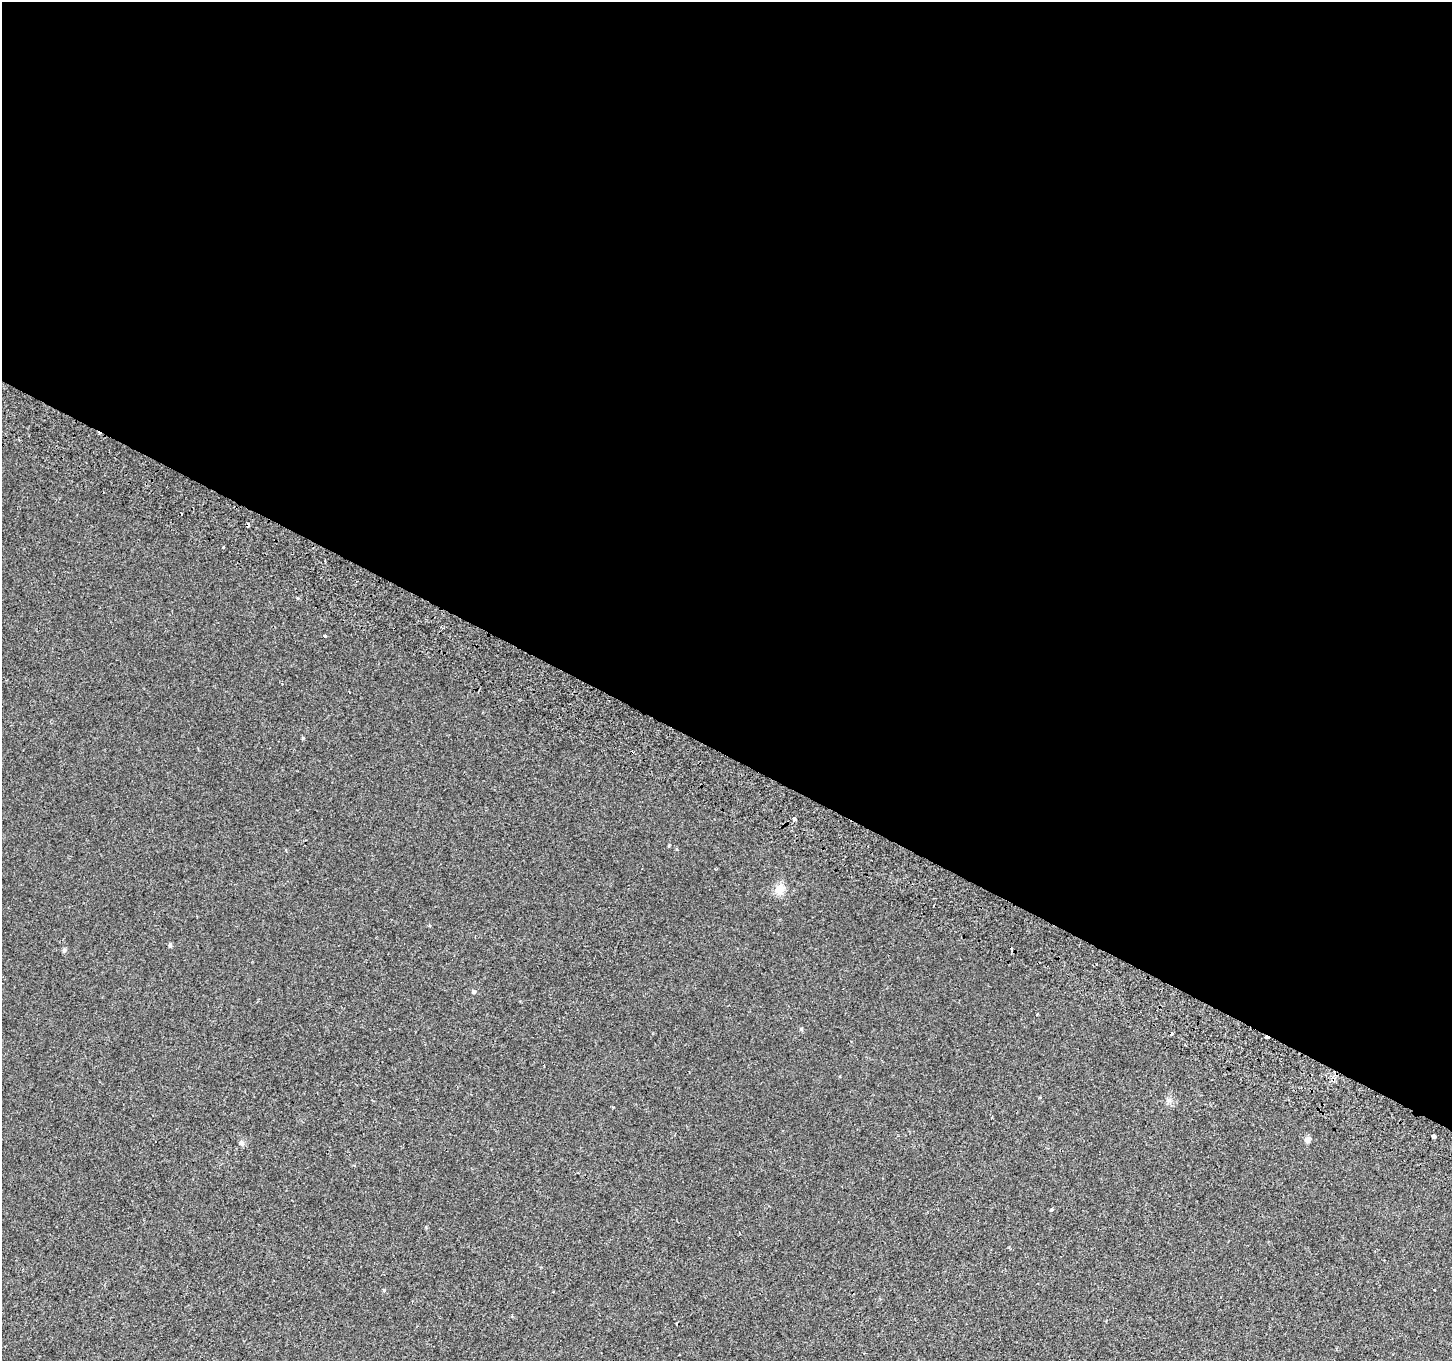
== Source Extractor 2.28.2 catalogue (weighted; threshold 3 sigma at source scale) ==
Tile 3 of 4 x 4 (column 3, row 1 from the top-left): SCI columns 2936-4385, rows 4325-5683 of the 5874 x 5999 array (HDU 1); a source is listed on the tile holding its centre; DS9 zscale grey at full resolution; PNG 1454 x 1363 px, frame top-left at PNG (2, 2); no overlay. Shown black and unused: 56% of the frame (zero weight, under 2 of 3 exposures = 3% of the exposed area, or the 3 px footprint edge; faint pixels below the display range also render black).
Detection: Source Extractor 2.28.2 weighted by HDU 2 'WHT'; one run over the whole footprint, this tile lists its part. Background 7.47e-04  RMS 0.0039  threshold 0.0175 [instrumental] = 3 sigma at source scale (4.5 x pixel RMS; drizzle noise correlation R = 1.50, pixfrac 1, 0.0396/0.0396 arcsec/px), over >= 5 px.
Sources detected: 16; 5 cosmic-ray / hot-pixel residue — not listed; the other 11 listed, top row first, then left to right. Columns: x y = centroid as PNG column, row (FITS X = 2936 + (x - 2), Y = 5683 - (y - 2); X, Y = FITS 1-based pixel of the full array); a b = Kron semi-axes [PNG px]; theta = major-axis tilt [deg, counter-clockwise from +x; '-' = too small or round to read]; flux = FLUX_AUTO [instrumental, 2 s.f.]
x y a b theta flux
223 547 3 2 - 0.57
325 636 4 3 - 1.6
794 819 4 3 - 3.9
779 889 16 12 53 3.6
170 945 5 5 - 0.56
473 992 5 5 - 0.55
1433 1136 4 3 - 4.5
1307 1140 8 7 - 1.3
242 1143 7 6 - 1.1
1051 1210 4 3 - 1.6
1434 1290 3 2 - 0.43
Unlisted compact peaks at least as high as the median listed source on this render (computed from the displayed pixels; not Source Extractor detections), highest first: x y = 64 950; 384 1290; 303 738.